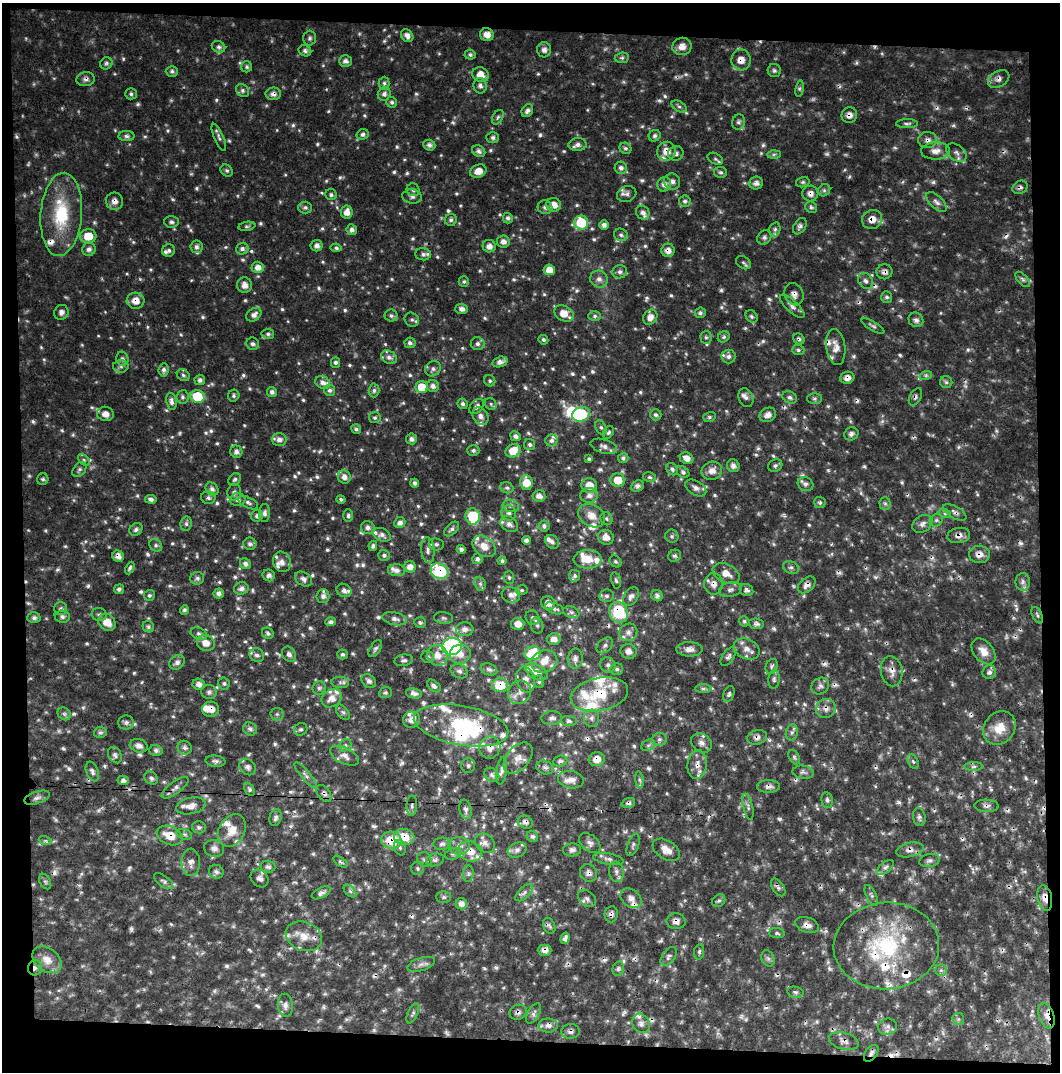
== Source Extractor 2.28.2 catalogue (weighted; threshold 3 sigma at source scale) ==
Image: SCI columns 32-1089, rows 1-1070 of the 1121 x 1070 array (HDU 1 of 3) = the unmasked area's bounding box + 8 px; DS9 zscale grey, full resolution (1 PNG px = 1 image px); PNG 1062 x 1074 px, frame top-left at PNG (2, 3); each listed source drawn as its Kron ellipse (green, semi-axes under 4 px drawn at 4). Shown black and unused: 9% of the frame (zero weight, under 3 of 4 exposures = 2% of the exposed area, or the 3 px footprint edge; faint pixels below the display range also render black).
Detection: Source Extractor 2.28.2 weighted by HDU 2 'WHT'. Background 0.0513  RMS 0.0095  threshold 0.0426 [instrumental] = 3 sigma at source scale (4.5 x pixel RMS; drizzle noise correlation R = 1.50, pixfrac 1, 0.0396/0.0396 arcsec/px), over >= 5 px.
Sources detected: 1006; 21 too faint to see at this stretch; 2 inside a brighter object's white glare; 40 cosmic-ray / hot-pixel residue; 1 long thin detection or spike segment (spike, bleed or trail) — neither listed nor drawn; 68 inside a brighter listed object's ellipse — not listed separately; of the other 874, all 500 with FLUX_AUTO >= 1.89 (the completeness limit of this list) listed and drawn (374 fainter detections not listed), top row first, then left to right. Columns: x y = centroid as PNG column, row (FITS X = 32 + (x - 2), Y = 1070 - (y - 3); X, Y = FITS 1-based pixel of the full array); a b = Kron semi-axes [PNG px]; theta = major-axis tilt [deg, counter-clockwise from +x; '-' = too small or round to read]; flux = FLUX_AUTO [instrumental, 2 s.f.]
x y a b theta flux
487 35 7 6 - 7.3
407 36 7 5 -51 4.2
310 38 7 6 - 2.3
682 46 9 8 - 7.2
219 47 7 5 -26 2.6
544 50 7 7 - 3.8
305 51 6 5 - 2.9
470 55 5 5 - 2.1
622 58 7 5 7 2.1
741 60 10 9 - 8.4
345 61 6 5 - 3.8
106 63 6 6 - 2
247 67 5 5 - 2
172 71 6 5 - 2.3
774 71 6 6 - 2.1
481 75 8 7 - 8.9
86 79 9 7 7 3.7
999 79 11 7 31 4.7
384 83 6 5 - 2.2
480 86 8 6 -79 3.2
800 89 8 4 82 1.9
242 91 7 6 - 2.5
131 94 6 5 - 2.3
273 94 7 6 - 4.4
384 94 7 6 - 3.5
392 102 6 5 - 2.1
679 107 8 5 -32 2.1
527 111 7 5 58 3
849 115 8 7 - 5
498 117 8 5 60 2
739 122 8 6 74 2.5
907 124 11 4 1 2.4
363 134 6 5 - 2.7
126 136 8 5 -1 2.8
655 136 6 5 - 2.2
219 137 14 5 -67 2.9
493 138 6 5 - 2.5
928 140 9 8 - 4.4
429 145 6 5 - 3.2
578 145 9 6 3 4.1
625 148 6 5 - 2.1
479 151 7 5 -29 3.3
666 151 9 9 - 9.9
935 151 14 8 2 7.2
676 153 8 7 - 4.1
956 153 11 7 -39 4.5
774 154 7 4 1 1.9
715 159 8 5 -29 2.1
621 168 6 6 - 3.5
227 171 7 5 -43 2.1
478 171 8 6 22 8.7
720 172 6 5 - 2.2
672 182 8 8 - 4.6
803 182 7 5 15 1.9
756 183 7 6 - 4
664 184 7 6 - 5.4
1020 187 8 6 28 3
413 190 7 6 - 2.9
824 190 6 5 - 2.1
627 194 10 7 18 3.8
810 194 8 8 - 4.8
331 195 6 5 - 2.3
412 197 10 7 -9 3.6
114 201 9 8 - 5.8
685 201 6 5 - 2.5
936 202 13 6 -45 4
554 205 7 6 - 9
545 207 7 7 - 3.2
811 207 6 5 - 2.2
305 208 7 6 - 2.4
347 212 6 6 - 7.2
643 213 7 6 - 3.4
61 214 41 20 86 55
508 218 5 5 - 2.5
872 219 10 9 - 9.4
451 220 6 6 - 2.6
171 222 7 6 - 2.7
581 223 7 7 - 42
604 225 5 5 - 4
247 226 8 4 9 1.9
800 226 9 6 57 3.3
775 229 7 5 75 2.4
352 230 5 5 - 4
621 235 7 6 - 2.6
88 236 8 7 - 19
764 237 8 6 46 2.6
503 242 6 6 - 5.1
317 246 6 5 - 3.8
489 246 6 6 - 6
196 247 6 6 - 3.2
336 248 5 4 - 2
89 249 7 6 - 3.7
242 249 6 5 - 3.3
169 250 6 6 - 2.4
668 250 6 6 - 5.3
423 254 8 6 -4 2.6
743 263 8 5 -35 2.3
258 267 6 5 - 6.7
549 270 5 5 - 9.1
620 272 7 6 - 3.2
884 272 8 7 - 3.6
599 279 9 8 - 5.1
1023 279 9 5 -47 2.4
464 281 5 5 - 1.9
866 281 9 7 -55 3.9
245 285 8 7 - 6
794 294 11 9 -67 5.6
887 297 6 5 - 2.3
136 301 9 8 - 8.8
792 306 16 6 -43 4.5
462 309 6 5 - 4.3
61 312 7 7 - 3.9
700 313 5 5 - 2.5
564 314 10 7 -31 12
254 315 8 6 34 4.9
391 315 6 6 - 2.5
595 316 6 5 - 2.1
752 316 7 5 -52 2
650 317 8 6 56 6.4
412 320 7 6 - 2.6
916 320 8 7 - 3.6
873 326 13 4 -30 2.2
268 334 6 5 - 2.2
706 337 6 5 - 2.1
724 337 6 5 - 2.1
799 339 6 5 - 2.2
543 340 5 4 - 2
410 343 5 5 - 3.2
253 344 6 6 - 3.1
478 344 7 6 - 3.2
836 347 18 9 -82 8.3
798 350 6 5 - 1.9
728 356 7 7 - 3.4
389 357 8 6 -30 3.9
122 359 7 6 - 3.1
336 362 5 4 - 2.7
500 362 8 5 16 5.2
121 366 7 6 - 3
433 369 8 7 - 3.3
164 370 7 5 83 3.1
183 375 7 5 -33 2.2
926 375 6 4 18 1.9
847 378 7 6 - 5.2
200 380 5 5 - 2.7
490 381 6 5 - 2
946 382 6 6 - 2.3
323 383 7 6 - 4.9
433 386 6 6 - 4.1
422 387 6 6 - 19
329 390 5 5 - 2.8
374 390 7 5 88 2.3
272 392 5 5 - 3.1
197 396 7 6 - 34
234 396 6 5 - 2.1
182 397 7 6 - 2.3
790 397 7 6 - 2.8
915 397 9 5 60 2.9
746 398 10 7 -68 4
814 399 7 5 -1 2.3
171 401 8 5 -79 4
462 404 5 5 - 2.7
491 404 7 5 -49 2
476 407 9 6 47 3.5
105 414 8 7 - 7.3
581 414 9 7 24 64
656 415 6 5 - 2.2
768 415 9 7 25 5.3
481 416 9 7 -60 4.8
709 417 6 5 - 1.9
375 418 6 5 - 2
601 427 7 5 -62 2.1
356 429 5 4 - 2.3
608 432 7 5 55 2
851 434 7 6 - 3.5
515 436 5 4 - 3.6
411 439 5 5 - 3.7
279 440 7 6 - 5.1
551 440 6 6 - 3.4
530 444 6 5 - 2.6
604 446 14 7 -17 4.9
473 450 6 5 - 2.5
513 451 8 6 27 16
236 452 6 6 - 4.3
623 458 5 5 - 2.5
687 458 7 5 -26 5.9
589 459 4 4 - 1.9
84 460 7 4 -45 1.9
733 466 7 6 - 3.8
775 466 7 6 - 2.2
672 469 6 5 - 2.4
79 470 8 6 50 2.6
712 471 10 9 - 7.2
683 472 7 5 -38 2.2
344 477 7 6 - 5.8
649 477 6 5 - 1.9
43 479 6 5 - 2
235 479 7 5 44 2
618 480 7 6 - 14
415 483 4 4 - 2.6
526 483 7 6 - 15
805 484 8 7 - 3.6
589 485 8 7 - 12
637 486 7 5 22 2.9
507 488 7 5 -22 2.1
696 488 11 7 -31 4.9
212 489 7 6 - 3.6
234 492 8 7 - 3
589 495 9 7 4 5
539 496 6 6 - 4.8
208 498 7 6 - 2.6
151 499 6 4 -8 2.9
341 499 4 4 - 2.2
238 500 8 6 5 3.5
820 502 6 5 - 2
248 503 11 5 -28 2.8
885 503 6 5 - 2.2
511 506 8 6 -13 3
955 512 13 6 -30 3.5
265 513 9 5 85 3.3
509 513 7 7 - 3.4
945 514 6 4 -19 1.9
257 516 6 5 - 3.1
348 516 6 4 90 2.2
473 516 8 7 - 42
592 516 14 11 -30 10
606 519 7 6 - 2
936 520 7 5 44 2.6
400 523 6 5 - 3.8
186 524 7 5 79 2.5
509 524 9 7 -32 4.9
922 524 11 8 34 4.4
544 526 5 5 - 2.6
368 528 7 6 - 3.9
136 529 7 6 - 3.2
452 529 9 5 43 2.7
382 535 9 6 -25 3.9
959 535 11 7 10 5.8
672 536 7 6 - 2
606 537 8 7 - 6.8
526 540 4 4 - 3.1
552 542 7 6 - 3
250 544 6 6 - 3.1
436 544 7 6 - 2.6
156 545 7 6 - 2.2
373 546 5 4 - 2.2
484 546 13 9 -39 11
461 549 5 4 - 3.3
428 550 13 6 -84 4.4
979 554 10 8 -2 6.6
384 555 6 5 - 2.5
118 556 6 5 - 4.2
675 556 7 5 29 2.5
477 559 5 5 - 3.1
587 559 14 9 1 15
502 561 4 4 - 2
615 561 6 5 - 2
282 562 10 9 - 6.3
245 564 6 5 - 3.4
410 567 6 5 - 6.9
130 568 6 4 63 2
791 568 8 6 -23 2.7
397 570 8 6 -3 4.4
440 571 9 7 -22 75
726 574 14 9 -25 8.9
269 575 6 5 - 2.8
574 576 5 5 - 2.2
509 577 6 5 - 1.9
197 578 7 6 - 2.9
303 579 9 6 -34 3.5
616 580 8 4 -76 2
1023 582 9 7 83 3.4
480 584 7 5 -69 2.4
714 584 10 9 - 6.7
807 585 10 6 41 5.3
119 589 5 4 - 2.5
241 589 7 6 - 4.2
344 590 8 6 -32 4.8
522 590 6 5 - 1.9
730 590 11 7 13 3.7
746 590 7 6 - 2.7
219 593 5 5 - 3.5
149 595 5 5 - 2.3
511 595 9 7 -23 4.3
323 596 7 6 - 3.9
607 596 7 6 - 2.8
631 596 10 6 58 4.2
657 596 6 5 - 2.8
548 603 7 6 - 6.2
554 608 10 5 -20 3.1
61 609 6 6 - 2.1
184 610 5 4 - 2.4
571 612 8 5 -19 2.5
618 612 11 9 -59 58
99 614 8 6 -11 2.4
1037 615 9 5 -65 2
62 617 7 6 - 2.9
34 618 6 5 - 2.5
444 618 10 6 -8 2.4
532 618 7 6 - 2.4
395 619 12 6 -12 4.7
744 621 5 5 - 1.9
107 622 9 8 - 12
331 622 5 4 - 2.6
420 622 6 5 - 2.1
518 624 6 6 - 7.7
756 624 8 5 -5 2.7
537 625 8 6 -76 2.5
148 627 6 5 - 2.1
465 629 9 7 6 5.1
628 632 9 8 - 5.7
268 633 6 5 - 2.3
199 634 9 5 -23 2.9
554 639 7 6 - 5.3
206 643 9 8 - 7.9
605 645 9 6 40 3.5
452 646 10 8 13 160
375 649 9 5 57 2.4
690 649 13 7 -2 6.3
747 649 13 10 -26 7.6
629 651 8 7 - 6
983 651 15 9 -50 9.2
533 653 8 7 - 41
289 654 8 6 -58 3.7
343 654 5 5 - 2.1
460 654 11 9 11 9.1
257 655 7 6 - 3.4
438 655 10 10 - 9.4
428 657 6 6 - 2.2
728 657 10 5 55 3
575 659 10 7 87 4.5
404 660 9 5 10 2.5
544 661 13 11 20 12
177 662 8 6 34 3.6
608 665 8 7 - 3.3
772 666 7 6 - 2.3
489 669 8 5 -19 2.9
617 669 6 6 - 2.1
459 671 9 6 -24 3.6
892 671 15 10 -81 7.9
536 672 12 7 -31 8.2
989 672 7 6 - 3.4
774 679 9 5 84 2.8
526 680 13 9 -77 7.1
369 681 8 6 -41 3.4
539 681 6 5 - 2.2
340 682 9 5 -4 2.5
224 683 6 5 - 2.2
199 684 6 5 - 4.3
500 685 8 7 - 28
434 686 8 5 -39 2.7
820 686 9 8 - 3.5
319 688 7 6 - 2.7
703 689 8 4 0 2.2
209 692 7 7 - 3.1
519 692 12 11 - 7.6
385 693 6 5 - 1.9
414 693 8 5 -13 3.5
599 694 29 16 11 37
729 694 8 5 67 2.1
332 698 10 8 32 7.6
826 708 10 9 - 6.2
210 709 8 7 - 8.8
343 712 9 5 -51 2.2
64 714 7 6 - 2.3
277 714 6 6 - 2.3
552 718 10 7 5 4
591 718 8 7 - 3.8
412 720 8 8 - 6.7
569 721 8 5 -6 2.6
126 723 8 7 - 3
461 725 48 19 -10 81
999 728 18 15 49 16
250 729 7 6 - 3.2
301 729 7 6 - 2
100 732 6 5 - 2.1
792 732 8 6 73 2.5
757 737 10 7 14 4.5
659 739 7 6 - 2.6
701 743 11 8 -32 5.6
345 745 7 5 46 2.2
648 745 7 5 30 2.2
139 746 9 6 -16 4.7
490 747 11 10 - 7.6
185 748 7 6 - 3.1
156 750 6 5 - 2.5
115 755 9 6 -60 3
345 756 16 8 -26 5.8
794 757 8 5 -60 2
518 758 18 11 50 9.3
597 759 8 7 - 7.3
215 761 10 5 -6 2.9
560 761 7 5 7 2.6
913 761 7 5 -62 2
697 764 14 9 85 8.3
468 765 7 7 - 2.3
248 767 9 7 -47 3.8
545 767 9 6 -20 3.4
974 767 9 4 1 2.4
502 771 14 5 82 4
92 772 10 6 -68 3
803 772 10 6 -7 3.5
305 775 16 4 -50 3.6
492 775 8 6 -42 3.1
151 778 7 6 - 2.8
123 780 5 5 - 2.9
571 780 13 8 -10 6.7
639 780 8 4 -81 2.2
769 786 11 6 0 4.1
175 788 16 6 36 4.3
249 789 7 4 -62 1.9
324 793 9 6 -55 3.5
37 798 13 6 18 3.7
827 800 8 5 -81 2.6
628 803 7 5 20 2.5
191 806 15 8 12 7
412 806 10 5 89 2.8
987 806 12 6 -2 3.4
748 807 13 4 -78 3
465 809 10 6 -79 3.2
919 817 9 6 -80 2.8
275 818 8 6 76 2.9
525 822 8 6 -28 3.7
199 827 7 6 - 2.1
232 830 17 13 59 14
184 834 8 5 -19 2.3
170 836 13 9 -23 17
404 837 10 8 -14 23
532 837 6 5 - 2.5
45 840 7 4 -20 1.9
391 840 10 8 -11 31
485 843 11 8 -39 5.4
590 843 12 8 -39 4.5
442 844 9 6 2 3
633 845 12 5 70 2.8
459 846 11 9 -1 6.1
214 848 10 8 -16 4.9
400 848 8 5 -73 2.6
517 850 10 7 24 4.5
572 850 9 6 4 3.4
666 850 15 9 -33 8
910 850 14 7 12 6
470 851 12 10 -20 12
453 854 8 5 18 2.5
424 859 8 7 - 2.8
608 859 15 5 -9 4.3
435 860 9 6 15 3.3
929 860 10 6 12 3
191 862 13 9 -89 6.2
340 862 8 4 -38 1.9
268 867 7 6 - 3
885 867 10 5 40 3
418 868 6 6 - 2
216 872 7 6 - 2.9
616 872 10 7 -79 4.3
589 873 9 8 - 4
468 874 8 5 85 2.4
260 878 10 8 -42 4.4
164 881 11 5 -37 2.7
45 882 8 5 -62 2
778 887 10 5 -57 2.8
350 891 7 4 -45 2.2
321 893 10 5 27 3.4
524 893 11 5 44 3.3
871 895 11 5 -64 2.4
444 897 7 5 1 2.1
631 898 12 8 -38 5.7
1045 898 13 7 -79 9.4
587 899 10 7 -41 3.7
719 901 7 5 40 2.1
461 904 6 5 - 5.9
611 914 8 6 83 3.4
676 921 9 8 - 5.1
807 925 12 7 -20 5.5
549 926 8 6 -66 2.4
777 933 8 5 -3 2.1
304 936 19 14 -21 14
565 938 6 4 74 3.1
886 946 53 43 4 120
544 950 7 5 0 4.3
699 952 8 5 81 2
669 956 11 6 53 3.4
768 958 8 6 -67 2.7
47 960 16 11 -37 11
421 964 14 6 17 4.3
35 968 8 7 - 3.7
618 969 7 5 75 2.4
941 970 5 5 - 2.3
795 992 8 5 -10 2.4
285 1005 11 7 -84 4.6
518 1012 9 7 18 3.2
413 1013 11 5 65 2.3
533 1013 11 5 59 3.2
1047 1016 13 7 -71 7
958 1019 6 6 - 1.9
641 1023 10 8 -62 4.6
548 1025 9 7 -1 4.8
887 1027 9 8 - 4.3
571 1031 9 7 4 3.5
844 1041 15 8 -15 5.1
871 1053 9 5 54 3.3
Overlapping masked pixels (flux is a lower limit): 62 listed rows (the first 20) at x y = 741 60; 86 79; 999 79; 273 94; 849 115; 928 140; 666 151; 1020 187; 810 194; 114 201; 872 219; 668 250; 884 272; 794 294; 136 301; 799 339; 847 378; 915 397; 955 512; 959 535